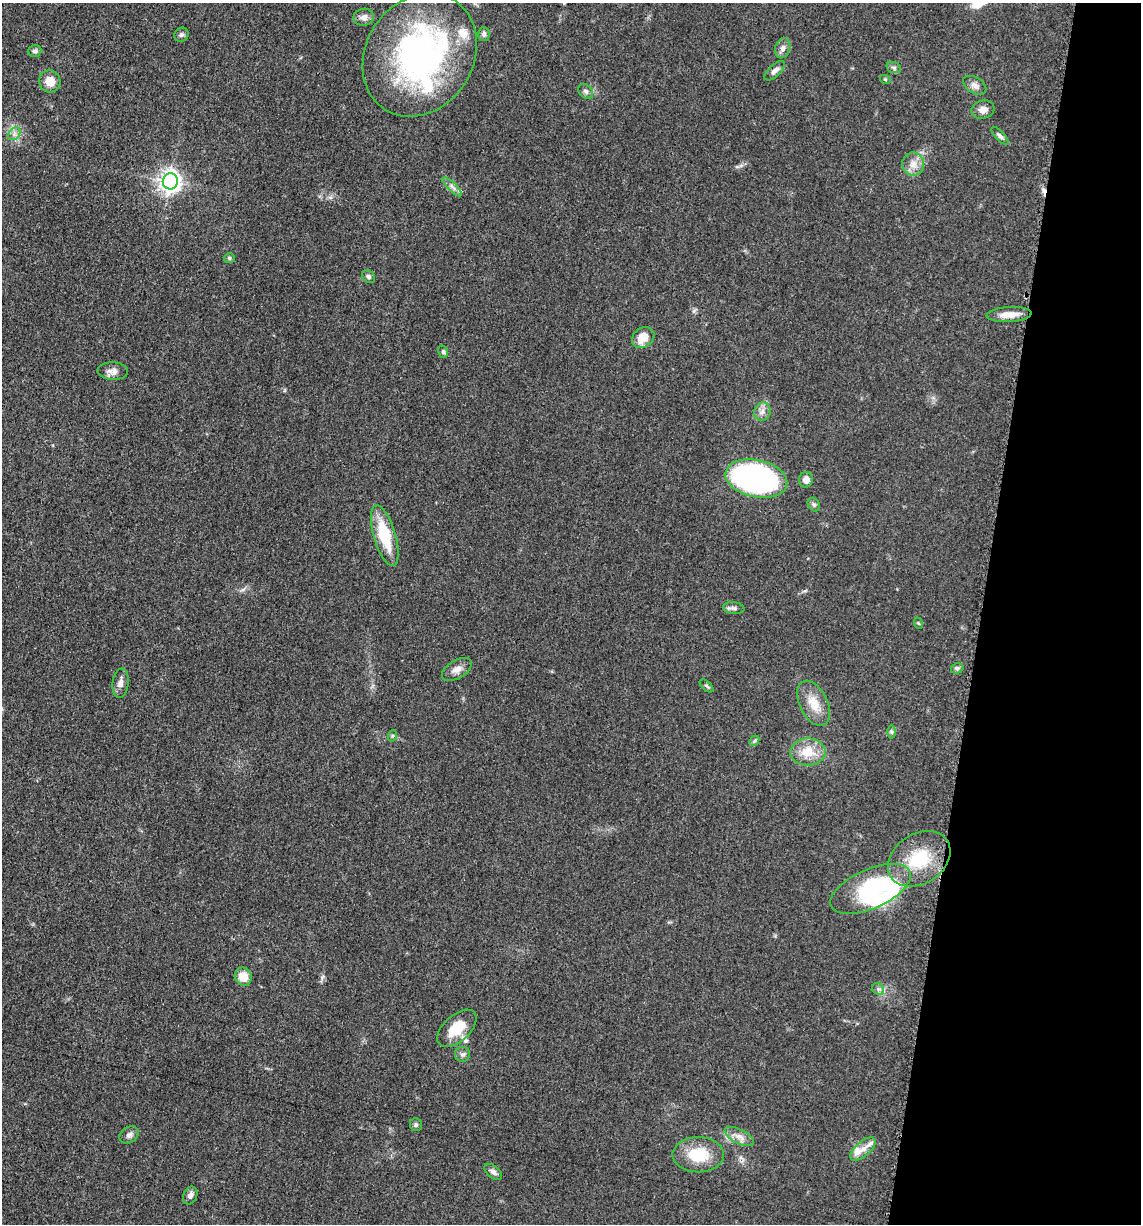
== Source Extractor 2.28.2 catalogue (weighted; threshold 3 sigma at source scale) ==
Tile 8 of 4 x 4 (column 4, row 2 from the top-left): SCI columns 3664-4802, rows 2465-3686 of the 4980 x 4922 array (HDU 1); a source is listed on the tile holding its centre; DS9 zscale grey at full resolution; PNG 1143 x 1226 px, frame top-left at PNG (2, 3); each listed source drawn as its Kron ellipse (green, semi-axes under 4 px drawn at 4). Shown black and unused: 14% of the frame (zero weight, under 3 of 5 exposures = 4% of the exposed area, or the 3 px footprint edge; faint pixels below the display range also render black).
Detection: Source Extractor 2.28.2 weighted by HDU 2 'WHT'; one run over the whole footprint, this tile lists its part. Background 0.0564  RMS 0.0058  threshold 0.0261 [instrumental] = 3 sigma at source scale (4.5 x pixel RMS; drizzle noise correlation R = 1.50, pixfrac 1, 0.05/0.05 arcsec/px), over >= 5 px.
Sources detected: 59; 1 inside a brighter object's white glare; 1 cosmic-ray / hot-pixel residue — neither listed nor drawn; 4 inside a brighter listed object's ellipse — not listed separately; the other 53 listed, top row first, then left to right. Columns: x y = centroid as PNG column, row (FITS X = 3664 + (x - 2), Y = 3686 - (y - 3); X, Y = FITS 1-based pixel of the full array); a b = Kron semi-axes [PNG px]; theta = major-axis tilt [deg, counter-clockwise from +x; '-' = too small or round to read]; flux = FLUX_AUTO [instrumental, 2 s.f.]
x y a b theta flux
364 17 10 8 10 3.2
484 34 7 5 -89 1.7
181 35 7 6 - 1.5
783 48 10 7 72 2.5
35 51 6 6 - 1.4
420 55 65 53 57 170
894 68 7 5 -19 1.3
775 71 13 5 43 2.5
885 79 5 3 - 0.63
50 81 11 10 - 6.6
975 85 13 8 -31 2.9
586 91 8 6 -44 1.7
983 110 12 9 16 3.4
14 134 7 5 47 1.8
1000 136 11 4 -47 1.6
913 164 11 11 - 5.1
170 181 8 7 - 380
452 187 13 3 -45 1.8
229 258 5 5 - 0.96
368 277 7 5 -47 1.4
1009 315 22 7 3 6.7
643 337 12 9 37 8.8
443 352 6 5 - 1
113 371 15 9 -2 3.6
762 412 9 8 - 2.9
756 478 31 18 -12 170
806 480 8 7 - 3.9
814 505 7 5 -53 1.3
385 536 31 11 -73 24
734 608 11 5 -7 1.8
918 623 6 3 -70 0.65
957 668 6 5 - 1.3
457 669 16 9 31 4.3
120 683 15 8 82 3.5
707 686 8 4 -42 0.94
814 703 24 14 -64 10
892 732 6 4 -90 0.93
392 736 6 3 72 0.71
754 741 6 4 46 0.88
808 752 17 13 2 11
919 859 33 25 33 27
871 889 43 19 24 63
243 977 9 8 - 8
878 989 7 5 -46 1.4
457 1028 24 13 42 14
462 1054 7 7 - 1.7
416 1125 6 6 - 1.2
129 1135 10 7 35 2.4
739 1136 16 7 -27 4
863 1149 15 7 40 4.8
698 1155 26 17 0 19
493 1172 10 6 -38 2.4
190 1196 9 7 67 2.6
Isophote crosses this tile's border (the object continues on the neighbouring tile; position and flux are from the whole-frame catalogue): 1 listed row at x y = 420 55